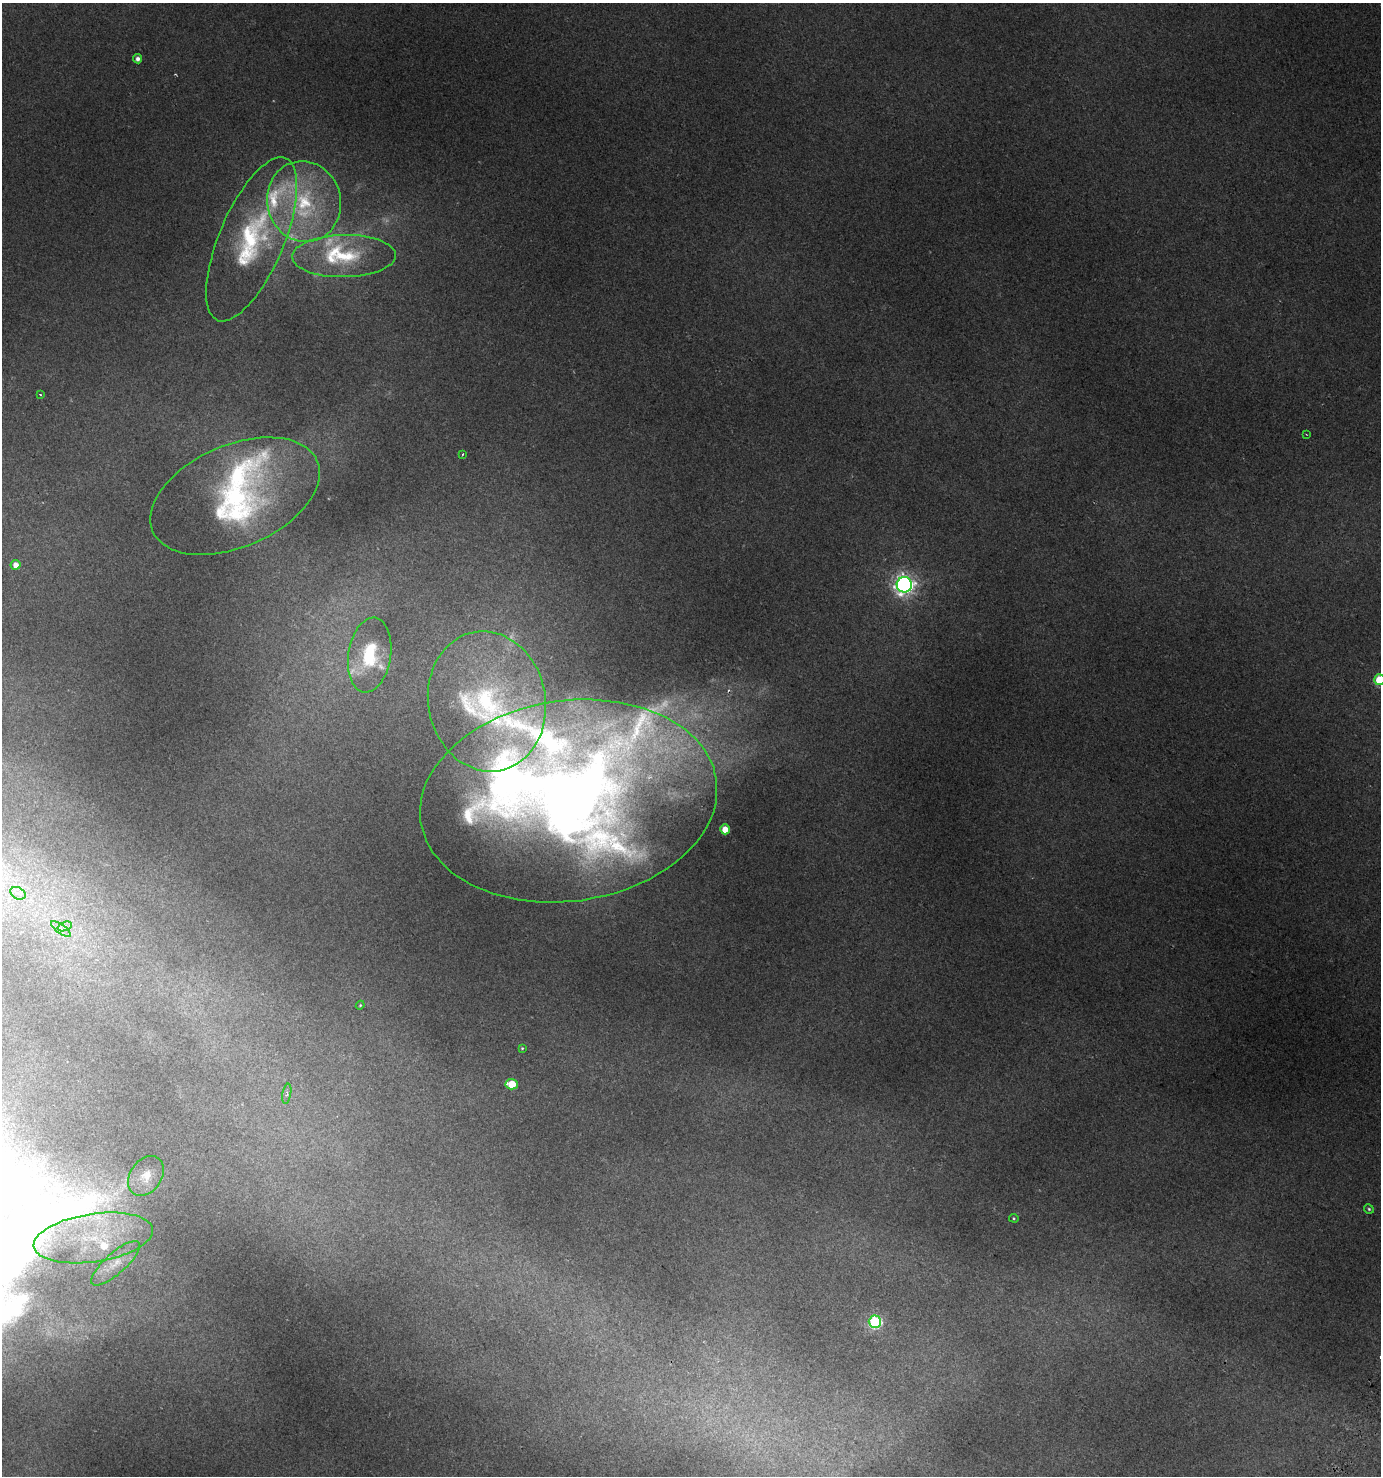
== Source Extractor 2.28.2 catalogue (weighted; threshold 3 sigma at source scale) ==
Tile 6 of 4 x 4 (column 2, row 2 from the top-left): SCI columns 1633-3011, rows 3000-4473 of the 6089 x 5992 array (HDU 1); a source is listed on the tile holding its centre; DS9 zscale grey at full resolution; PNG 1383 x 1478 px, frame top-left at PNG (2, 3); each listed source drawn as its Kron ellipse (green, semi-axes under 4 px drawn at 4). Shown black and unused: <1% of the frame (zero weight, under 2 of 3 exposures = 4% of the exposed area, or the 3 px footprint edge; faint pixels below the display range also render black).
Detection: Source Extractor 2.28.2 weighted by HDU 2 'WHT'; one run over the whole footprint, this tile lists its part. Background 0.0159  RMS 0.0048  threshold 0.0216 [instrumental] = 3 sigma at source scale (4.5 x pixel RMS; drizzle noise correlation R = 1.50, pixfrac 1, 0.0396/0.0396 arcsec/px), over >= 5 px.
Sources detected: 44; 6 too faint to see at this stretch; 1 long thin detection or spike segment (spike, bleed or trail) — neither listed nor drawn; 9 inside a brighter listed object's ellipse — not listed separately; the other 28 listed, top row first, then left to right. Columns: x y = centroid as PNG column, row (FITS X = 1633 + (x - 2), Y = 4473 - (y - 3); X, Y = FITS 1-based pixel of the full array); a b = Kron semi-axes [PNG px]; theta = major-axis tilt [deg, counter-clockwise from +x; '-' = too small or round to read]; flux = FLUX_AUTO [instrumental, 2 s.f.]
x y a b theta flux
138 59 4 4 - 2.3
304 201 40 37 -76 52
252 239 88 32 67 71
344 256 52 21 1 34
40 395 3 2 - 0.55
1306 434 3 2 - 0.3
463 454 3 2 - 0.4
235 496 89 51 23 97
16 565 5 5 - 4
904 585 8 7 - 290
370 655 37 21 81 27
1379 680 5 5 - 23
487 701 70 58 -79 110
569 801 149 100 8 540
725 829 5 5 - 7.6
18 893 8 5 -30 2
65 926 7 4 19 1.5
61 929 12 4 -36 2.3
360 1005 4 4 - 0.63
522 1048 4 4 - 0.55
512 1084 6 5 - 13
287 1094 10 3 80 0.87
146 1176 22 15 55 7.7
1369 1209 5 4 - 0.77
1014 1218 5 4 - 0.59
93 1238 60 24 8 42
116 1263 31 10 42 8.4
875 1322 6 6 - 76
Isophote crosses this tile's border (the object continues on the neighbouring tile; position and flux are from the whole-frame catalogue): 1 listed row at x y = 1379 680